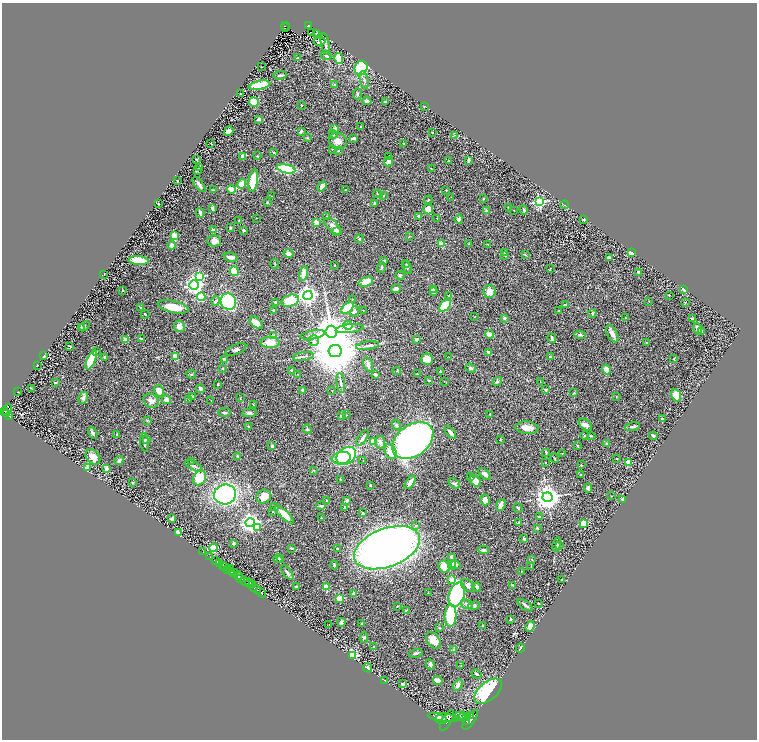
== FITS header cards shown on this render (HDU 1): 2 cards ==
NAXIS1  =                 1509
NAXIS2  =                 1475

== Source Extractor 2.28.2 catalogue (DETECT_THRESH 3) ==
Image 1509 x 1475 px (HDU 1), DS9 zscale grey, zoomed out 1/2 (1 PNG px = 2 x 2 image px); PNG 759 x 742 px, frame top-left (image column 1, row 1474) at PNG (2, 3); each listed source drawn as its Kron ellipse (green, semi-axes under 4 px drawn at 4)
Background 0.604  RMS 0.029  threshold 0.0878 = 3 sigma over >= 5 px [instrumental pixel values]
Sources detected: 428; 26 cannot appear on this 1/2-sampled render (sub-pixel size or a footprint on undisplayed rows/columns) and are neither listed nor drawn; the other 402 listed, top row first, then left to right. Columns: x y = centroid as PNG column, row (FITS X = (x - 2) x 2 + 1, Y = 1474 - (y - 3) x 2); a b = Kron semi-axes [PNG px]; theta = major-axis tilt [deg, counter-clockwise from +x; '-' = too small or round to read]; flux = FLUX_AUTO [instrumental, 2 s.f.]
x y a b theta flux
285 26 4 2 - 71
309 26 4 3 - 110
285 28 2 1 - 13
312 32 2 1 - 5.2
316 34 4 2 - 3
320 41 6 4 9 23
325 44 11 4 -78 16
326 56 5 3 - 9.4
297 58 3 3 - 3.6
339 58 5 3 - 85
261 67 2 1 - 2.6
361 68 7 6 - 360
280 75 7 2 7 10
364 80 9 4 -77 16
334 84 4 3 - 5.4
259 85 11 4 11 200
241 94 2 1 - 3
357 94 5 3 - 7.1
367 101 4 3 - 25
254 102 5 4 - 120
385 102 2 2 - 9.2
301 105 2 2 - 2.6
424 106 2 2 - 2.4
259 119 4 3 - 11
361 127 3 2 - 2.5
335 128 4 3 - 16
229 131 5 4 - 20
301 131 4 2 - 7.9
432 132 2 2 - 14
333 134 4 4 - 8.8
455 135 3 2 - 3.7
307 138 3 3 - 4.2
354 138 4 3 - 14
338 141 9 8 - 44
211 144 2 1 - 2.5
404 144 3 2 - 3.6
333 149 4 2 - 3.4
338 151 2 2 - 12
274 152 3 3 - 4
257 156 3 2 - 4.1
389 156 3 2 - 4.4
243 157 4 3 - 32
196 159 2 1 - 3.4
449 160 2 2 - 2.6
469 160 3 2 - 14
389 162 5 4 - 26
200 167 3 2 - 9.5
431 168 2 1 - 1.8
286 169 9 4 -12 480
197 170 4 2 - 5.3
178 181 3 2 - 4.2
253 181 11 4 81 150
199 184 9 2 -53 15
242 184 5 4 - 56
322 186 5 3 - 24
213 190 4 2 - 3.9
231 190 4 2 - 90
346 190 2 2 - 3.5
446 190 2 2 - 4.5
378 194 4 2 - 7
271 196 2 1 - 2.1
383 196 2 2 - 4.2
451 197 3 2 - 1.8
483 199 2 2 - 3.5
428 200 4 3 - 5.6
267 202 3 2 - 3.2
539 202 4 3 - 690
375 203 4 3 - 6.1
159 204 2 2 - 5.6
565 205 4 3 - 5.1
509 207 3 2 - 3.3
212 209 3 3 - 8.1
428 209 5 5 - 59
514 210 2 2 - 2.4
524 210 4 3 - 5.9
487 211 2 2 - 50
200 213 5 2 - 22
327 216 2 2 - 3.1
418 216 2 2 - 34
256 218 2 2 - 1.7
437 218 2 2 - 2
459 219 4 4 - 19
239 220 3 2 - 3.3
583 220 3 2 - 5.5
317 222 4 3 - 44
333 227 11 5 -44 43
230 228 4 2 - 6.5
213 230 2 2 - 44
243 230 3 2 - 12
336 231 2 2 - 86
174 236 3 3 - 200
409 236 3 2 - 2.1
359 239 4 3 - 6.2
214 241 7 5 -3 36
441 244 2 2 - 110
469 244 3 2 - 2.9
488 244 3 2 - 2.4
172 245 4 4 - 18
505 252 4 3 - 9.3
288 253 5 4 - 22
631 253 3 3 - 61
505 255 3 2 - 3.5
525 255 3 2 - 3.1
231 257 7 3 -12 36
609 257 4 2 - 7.2
384 260 3 3 - 3.4
138 261 10 4 -4 120
275 264 5 2 - 3.2
407 264 4 3 - 6.2
335 265 2 2 - 8
407 267 7 3 -64 8
381 268 5 3 - 7.1
550 268 3 2 - 2.3
234 271 5 3 - 120
638 272 3 2 - 11
303 273 7 4 80 52
104 274 2 1 - 1.9
400 275 4 3 - 8.3
199 277 3 3 - 490
366 282 7 4 21 61
194 285 5 4 - 1700
396 289 5 3 - 15
433 289 4 3 - 12
684 289 3 2 - 19
123 290 2 2 - 2.9
489 291 6 6 - 52
433 292 3 3 - 15
449 295 3 2 - 4.4
669 295 2 2 - 2.3
201 296 4 3 - 240
308 296 4 4 - 3100
352 299 2 2 - 2.1
216 301 5 3 - 12
290 301 9 5 20 180
649 301 3 2 - 2.5
228 302 8 7 - 440
276 302 3 3 - 9.5
685 302 3 2 - 2.5
565 305 2 2 - 27
445 306 7 4 47 260
173 307 16 6 -13 110
141 308 3 2 - 4.1
348 308 7 3 42 210
274 310 3 3 - 6.5
363 310 2 2 - 2.1
355 311 6 4 59 14
559 311 2 2 - 6.5
592 313 4 3 - 7.7
145 314 4 2 - 4.7
475 317 2 1 - 2.2
504 318 2 2 - 31
625 318 2 2 - 4.7
693 319 2 2 - 14
256 323 7 4 -41 43
348 325 5 4 - 26
84 326 6 2 42 3.9
179 326 6 5 - 36
81 327 4 2 - 8.8
697 328 6 4 -76 20
350 329 14 4 7 25
701 331 2 2 - 44
331 332 6 5 - 12000
490 334 4 2 - 65
612 334 9 5 -62 32
313 335 12 3 10 19
580 335 6 3 -11 12
274 336 4 3 - 40
552 338 5 3 - 8
142 339 4 2 - 5.4
416 339 3 3 - 8.6
126 340 4 2 - 50
314 341 5 5 - 17
270 342 9 5 -1 69
646 343 3 3 - 5.3
70 346 4 2 - 4
368 346 11 3 8 16
236 349 11 5 23 17
97 351 2 2 - 3.8
335 351 6 6 - 39000
488 352 4 3 - 10
44 356 3 2 - 17
105 357 2 2 - 36
176 357 4 3 - 58
303 357 10 3 9 12
449 357 3 2 - 2.8
550 357 2 2 - 15
427 359 6 5 - 57
674 359 3 3 - 4.3
91 360 10 4 65 210
225 360 4 2 - 40
368 365 7 4 -73 21
37 366 2 1 - 2.1
223 368 3 3 - 4.6
470 368 5 3 - 8.2
606 369 5 4 - 56
291 370 2 2 - 5.4
397 371 4 3 - 5.6
441 372 3 3 - 4.2
191 374 5 3 - 4.9
297 374 2 1 - 2.4
417 374 3 2 - 3.8
375 375 4 3 - 9.7
429 380 3 2 - 6.8
444 381 3 2 - 2
497 381 5 3 - 8.5
540 382 2 1 - 1.3
55 383 3 2 - 2.9
341 383 10 3 -83 15
218 384 2 2 - 4.5
31 388 2 1 - 1.7
200 389 4 4 - 15
303 390 4 3 - 10
546 390 4 2 - 6
159 391 6 4 -62 47
332 391 2 2 - 1.8
17 392 2 2 - 1.5
574 393 3 2 - 3
676 395 6 5 - 74
192 396 4 2 - 3.5
616 397 3 2 - 2.4
83 398 6 4 66 19
240 398 3 2 - 2.1
189 399 3 2 - 3.6
166 400 4 4 - 35
211 400 3 2 - 1.7
151 401 8 6 -30 28
254 405 4 2 - 3.2
7 409 6 4 62 540
3 411 2 2 - 270
224 412 6 3 2 9
250 413 7 4 6 14
7 414 3 2 - 180
490 414 2 2 - 5
346 415 2 2 - 2.6
9 416 3 2 - 160
341 416 3 2 - 11
662 419 2 2 - 3.2
147 420 3 3 - 5.1
396 425 5 3 - 5.9
585 425 7 4 -39 21
248 427 3 3 - 4.4
632 427 8 3 14 13
527 428 11 6 -5 46
307 429 4 4 - 8.7
450 432 7 3 -49 21
93 433 6 3 -63 13
117 434 3 3 - 4.7
585 435 4 3 - 8
591 436 4 2 - 4.3
653 436 4 3 - 15
363 438 9 3 55 25
147 439 4 3 - 13
413 440 23 15 37 2800
500 440 3 2 - 2
373 441 3 3 - 57
145 442 9 2 -87 11
380 442 6 5 - 24
607 444 3 2 - 8.6
272 446 3 2 - 5.2
578 446 3 2 - 7.8
391 451 8 5 -66 110
546 452 4 2 - 7.2
562 453 2 1 - 1.6
238 456 4 3 - 6
346 456 10 8 31 550
93 457 8 6 -48 45
341 458 9 6 9 160
554 458 5 2 - 4
617 459 2 2 - 3.3
119 461 4 3 - 14
191 461 3 2 - 3.4
363 461 2 2 - 2.2
545 462 3 2 - 2.6
629 462 2 2 - 110
581 465 3 2 - 4.7
193 466 9 3 -25 13
88 467 3 2 - 120
106 469 4 3 - 18
314 470 3 2 - 2.9
485 474 7 4 -43 24
580 475 3 2 - 3.2
470 477 2 2 - 7.4
199 478 8 6 65 100
341 480 4 2 - 4.2
475 481 6 4 -52 54
133 482 3 2 - 2.6
410 482 7 3 55 62
454 484 6 4 -37 11
370 485 2 2 - 6.2
588 488 5 4 - 18
225 494 11 10 - 1200
264 496 8 6 31 54
611 496 2 2 - 2.1
547 497 5 5 - 5700
623 499 3 2 - 22
347 500 3 3 - 12
485 500 5 4 - 48
326 501 2 1 - 3.2
501 505 6 3 69 31
321 506 4 3 - 9.9
275 507 2 2 - 7.4
345 508 3 2 - 8.5
518 508 5 2 - 5.2
273 511 3 2 - 2.2
363 513 3 3 - 4.1
284 514 12 3 -44 76
539 517 3 3 - 7
321 518 3 2 - 3.1
172 519 3 3 - 15
250 523 4 4 - 2600
519 523 3 2 - 7.6
584 524 3 2 - 140
416 526 4 3 - 6.6
257 528 4 3 - 56
538 528 4 3 - 4.4
178 532 2 2 - 46
524 539 3 2 - 12
234 543 3 3 - 7.4
557 544 7 2 78 8.4
559 545 3 2 - 9
213 548 4 4 - 69
291 548 3 2 - 4.7
337 548 3 2 - 5
387 548 34 19 20 6500
484 550 5 3 - 13
203 552 2 1 - 6.8
210 557 2 1 - 15
451 557 3 2 - 8.4
278 559 4 3 - 4.7
281 560 3 3 - 4.8
532 560 3 2 - 3.2
216 561 3 2 - 100
219 563 3 2 - 150
334 565 4 3 - 5.7
452 565 4 3 - 8.5
455 565 5 3 - 15
223 566 2 1 - 260
531 566 4 2 - 3.2
225 567 3 2 - 440
444 567 6 5 - 55
231 568 2 1 - 65
227 569 3 2 - 230
231 571 3 2 - 460
521 571 2 1 - 1.8
287 572 8 3 -54 11
234 573 3 2 - 890
239 576 4 3 - 620
241 579 2 1 - 170
561 579 2 2 - 2.7
452 580 3 2 - 120
245 581 5 2 - 320
249 583 4 3 - 380
252 585 3 2 - 160
468 585 8 5 -37 17
513 585 3 3 - 5.9
296 587 2 2 - 4
326 587 2 2 - 110
477 587 4 3 - 16
255 589 6 2 -31 790
261 592 6 2 -38 810
353 593 3 3 - 8.5
428 593 3 2 - 2.7
457 595 12 7 69 530
340 598 3 3 - 150
538 603 2 2 - 2.8
467 604 6 4 -25 16
525 605 9 2 -35 14
397 606 2 2 - 2.9
474 606 6 4 14 11
406 610 3 3 - 3.7
451 616 11 6 89 270
511 619 3 3 - 7.6
341 622 4 3 - 21
362 623 2 2 - 8.5
329 625 3 2 - 2.5
482 626 3 3 - 3.8
530 626 5 4 - 39
439 628 3 3 - 4.2
364 637 5 3 - 7.8
433 640 9 6 -55 61
373 647 2 1 - 3.1
520 648 5 2 - 6.7
454 650 2 2 - 24
416 653 7 3 16 9.7
352 656 3 3 - 510
430 664 6 4 -66 14
461 666 2 1 - 1.6
368 668 5 4 - 9.8
476 674 5 3 - 8
384 680 2 2 - 1.9
438 681 5 3 - 45
403 684 3 3 - 11
458 685 6 4 54 23
488 691 16 9 40 370
460 716 6 3 -21 1100
467 716 4 3 - 890
470 716 3 3 - 770
443 717 15 4 -7 3000
465 718 7 4 -62 2200
441 720 5 3 - 1500
470 720 11 5 56 3000
447 721 11 5 60 2400
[26 sub-pixel or undisplayed-footprint detections neither listed nor drawn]